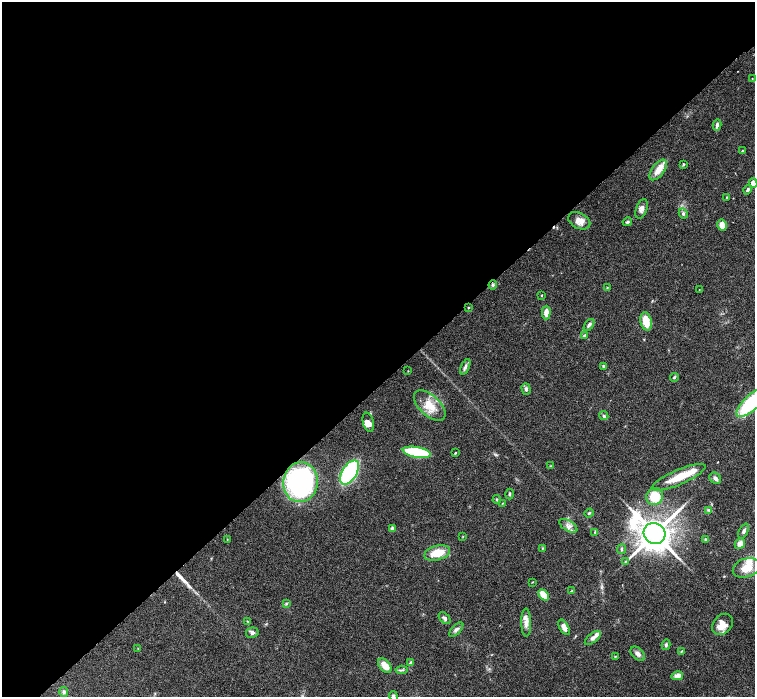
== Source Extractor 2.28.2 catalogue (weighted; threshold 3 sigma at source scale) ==
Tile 5 of 4 x 4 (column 1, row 2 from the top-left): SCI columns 5-1510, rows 3085-4474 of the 6028 x 6026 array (HDU 1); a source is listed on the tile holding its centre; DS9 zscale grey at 2 x 2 block average (1 PNG px = mean of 2 x 2 image px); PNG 757 x 699 px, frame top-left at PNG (2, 2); each listed source drawn as its Kron ellipse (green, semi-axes under 4 px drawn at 4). Shown black and unused: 55% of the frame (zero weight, under 3 of 6 exposures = <1% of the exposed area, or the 3 px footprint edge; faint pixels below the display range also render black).
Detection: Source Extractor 2.28.2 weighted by HDU 2 'WHT'; one run over the whole footprint, this tile lists its part. Background 0.0806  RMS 0.0041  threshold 0.0169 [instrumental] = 3 sigma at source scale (4.09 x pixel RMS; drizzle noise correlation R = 1.36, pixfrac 0.8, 0.05/0.05 arcsec/px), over >= 5 px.
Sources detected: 91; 1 cosmic-ray / hot-pixel residue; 1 long thin detection or spike segment (spike, bleed or trail) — neither listed nor drawn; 8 inside a brighter listed object's ellipse — not listed separately; the other 81 listed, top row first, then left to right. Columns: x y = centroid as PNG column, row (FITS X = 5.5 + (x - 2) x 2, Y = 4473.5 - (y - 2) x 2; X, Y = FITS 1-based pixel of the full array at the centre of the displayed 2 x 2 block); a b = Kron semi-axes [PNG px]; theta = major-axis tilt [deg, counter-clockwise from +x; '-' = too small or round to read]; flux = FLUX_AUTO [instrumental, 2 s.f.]
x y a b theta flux
752 79 2 2 - 0.32
717 125 6 3 79 3.2
742 151 3 3 - 0.76
684 164 3 3 - 0.91
658 170 12 6 52 9.1
753 183 5 4 - 4.4
748 190 5 3 - 1.7
727 197 3 3 - 0.72
642 209 10 5 71 4.3
683 214 5 4 - 1.7
579 221 12 7 -28 8.2
627 222 5 3 - 1.5
722 225 5 4 - 8.3
493 285 4 4 - 1.5
607 288 4 2 - 0.64
699 290 2 2 - 0.33
541 295 3 2 - 0.53
468 308 3 2 - 0.67
546 313 7 4 88 6.8
646 321 9 5 -78 15
589 325 7 3 53 2.7
584 335 3 3 - 1
604 366 3 3 - 2.3
465 367 8 4 66 2.5
408 371 2 2 - 0.43
674 377 4 3 - 1.1
526 389 6 4 -73 2.2
752 402 21 7 42 83
430 406 19 10 -43 16
604 416 5 4 - 1.7
368 422 10 5 -75 6
417 452 14 5 -10 51
455 453 2 2 - 0.71
551 466 4 3 - 0.73
349 472 13 7 57 99
678 477 29 7 23 22
715 478 6 5 - 2.7
300 482 20 17 83 180
510 494 5 3 - 1.2
655 496 9 8 - 23
497 499 4 3 - 0.89
502 503 3 2 - 0.49
709 510 4 3 - 0.96
589 513 5 3 - 1.1
568 526 10 5 -31 4.5
392 528 4 4 - 1.6
744 531 8 4 65 2.5
595 532 3 2 - 0.75
654 533 11 10 - 1900
463 536 3 2 - 0.48
227 539 3 2 - 0.48
705 539 4 2 - 0.72
740 544 5 5 - 5.8
542 548 3 2 - 0.68
621 549 5 3 - 1.5
437 553 13 7 16 17
625 561 3 2 - 0.74
746 568 14 9 17 14
532 582 3 2 - 0.47
571 591 3 2 - 0.63
544 595 6 4 -49 13
286 604 4 3 - 1
445 618 7 4 -46 2.4
247 621 4 2 - 0.58
526 622 14 5 -89 6
723 624 12 9 45 11
564 627 8 4 -61 5.1
456 630 9 4 46 2.9
252 633 6 5 - 2.7
593 638 9 4 38 4
666 645 5 4 - 1.8
138 649 3 2 - 0.4
682 651 4 3 - 0.74
638 654 9 5 -44 3.8
615 656 4 2 - 0.58
411 663 4 3 - 3.4
385 665 8 5 -50 10
402 670 6 2 5 1.3
677 676 6 4 15 6.6
64 692 5 4 - 1.9
393 696 5 4 - 1.5
Overlapping masked pixels (flux is a lower limit): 1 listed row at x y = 300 482
Isophote crosses this tile's border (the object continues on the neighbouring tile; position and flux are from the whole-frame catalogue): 3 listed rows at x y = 753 183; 752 402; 393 696
Diffuse or blended objects may show on this block-average render without a row.